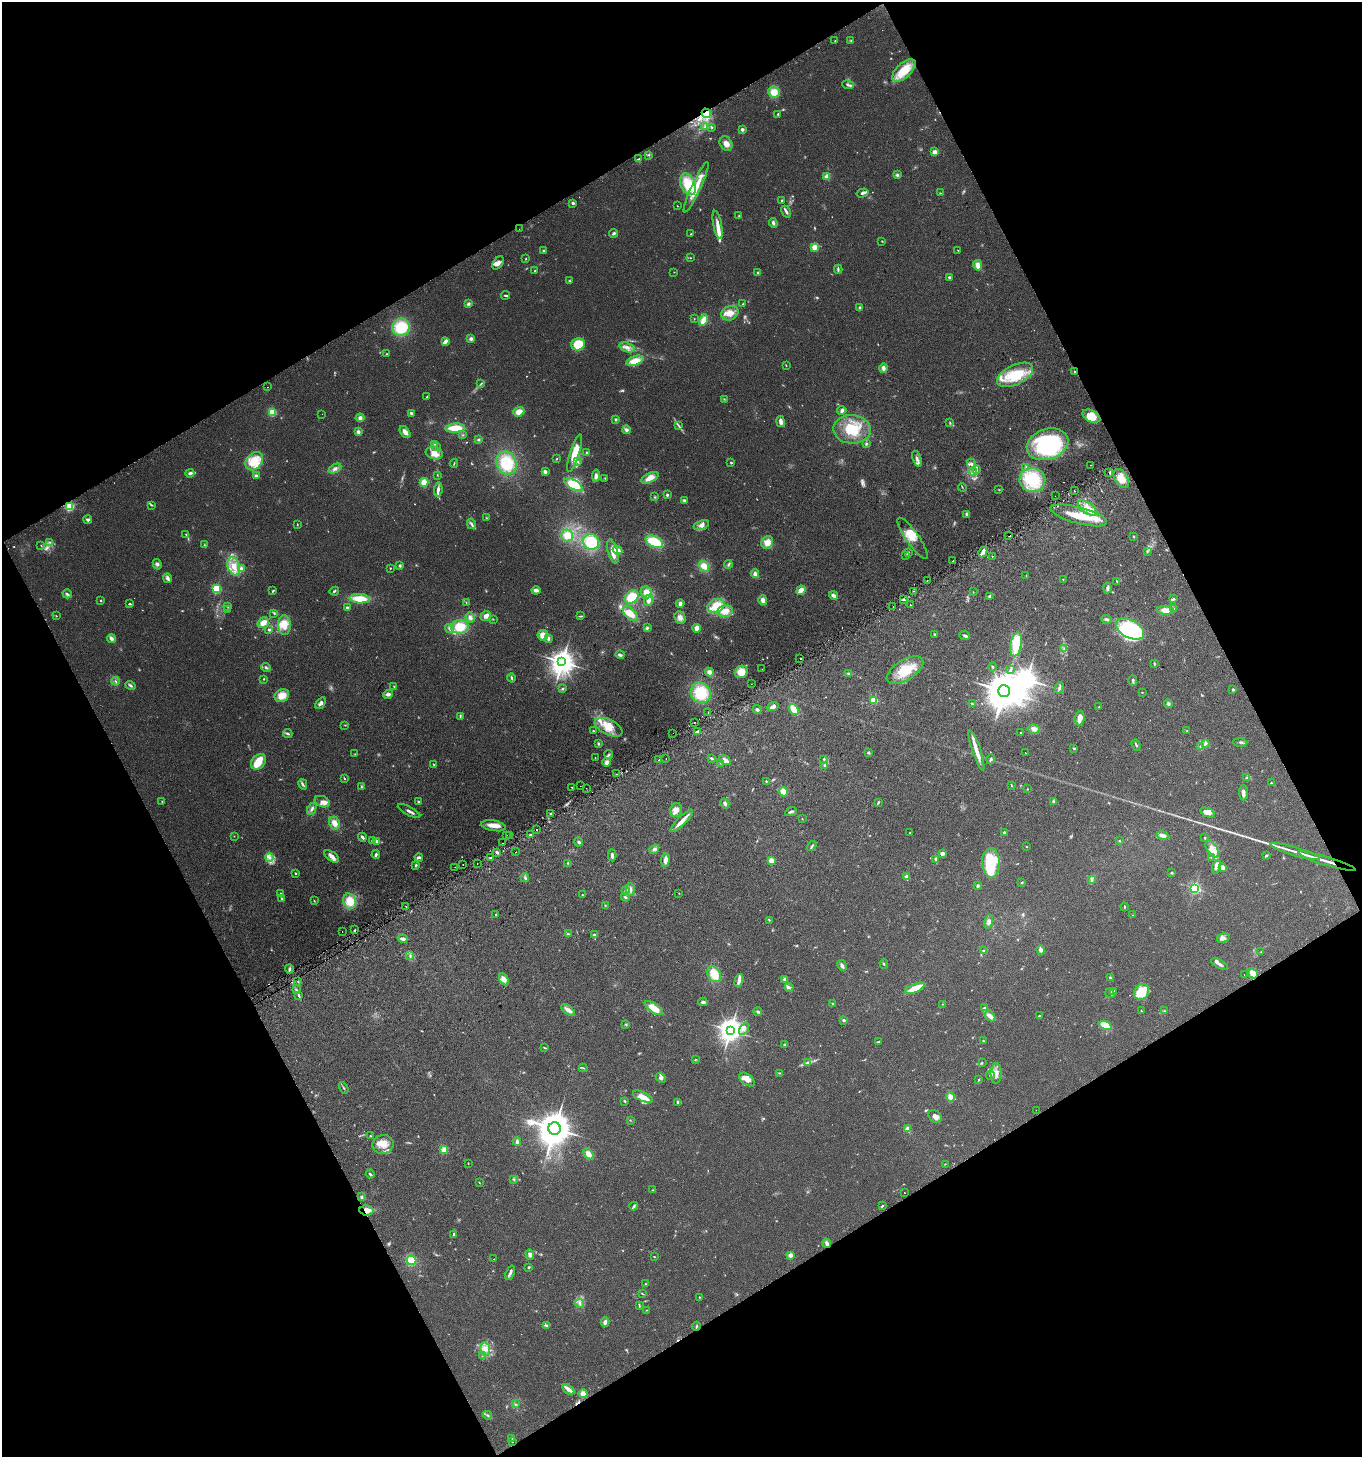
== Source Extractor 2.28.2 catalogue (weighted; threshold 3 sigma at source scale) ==
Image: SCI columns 126-5562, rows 33-5852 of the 5747 x 5880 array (HDU 1 of 3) = the unmasked area's bounding box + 8 px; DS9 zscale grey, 4 x 4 block average (1 PNG px = mean of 4 x 4 image px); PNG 1364 x 1459 px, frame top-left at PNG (2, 2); each listed source drawn as its Kron ellipse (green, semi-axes under 4 px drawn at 4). Shown black and unused: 47% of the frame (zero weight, under 2 of 3 exposures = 2% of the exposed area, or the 3 px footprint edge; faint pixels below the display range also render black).
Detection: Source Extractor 2.28.2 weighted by HDU 2 'WHT'. Background 0.0449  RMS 0.008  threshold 0.036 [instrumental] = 3 sigma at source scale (4.5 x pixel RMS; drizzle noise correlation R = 1.50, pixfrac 1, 0.0396/0.0396 arcsec/px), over >= 5 px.
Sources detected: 740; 24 too faint to see at this stretch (4 x 4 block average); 5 inside a brighter object's white glare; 13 cosmic-ray / hot-pixel residue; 3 long thin detections or spike segments (spike, bleed or trail) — neither listed nor drawn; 13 coinciding with a brighter row at this scale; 72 inside a brighter listed object's ellipse — not listed separately; of the other 610, all 500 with FLUX_AUTO >= 1.98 (the completeness limit of this list) listed and drawn (110 fainter detections not listed), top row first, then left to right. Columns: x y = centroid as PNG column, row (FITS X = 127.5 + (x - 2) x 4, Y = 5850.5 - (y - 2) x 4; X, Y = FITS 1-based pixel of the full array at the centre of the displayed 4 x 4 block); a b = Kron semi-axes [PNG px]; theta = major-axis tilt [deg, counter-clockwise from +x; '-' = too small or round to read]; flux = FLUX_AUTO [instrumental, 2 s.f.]
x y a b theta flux
851 40 2 2 - 3.9
835 41 2 2 - 26
904 70 14 7 42 120
848 85 6 2 -20 8
774 92 6 5 - 58
706 113 5 3 - 24
778 114 3 2 - 4.6
705 127 3 2 - 6.3
712 127 3 2 - 3.2
742 129 3 2 - 14
726 144 7 6 - 32
935 152 4 3 - 27
649 155 2 2 - 4
639 159 2 2 - 3.2
897 175 3 3 - 9.7
827 176 2 2 - 130
688 184 11 7 -66 130
696 187 27 4 65 88
863 193 6 2 17 15
940 193 2 2 - 2.6
782 201 4 2 - 5
573 203 3 2 - 9.3
677 206 2 2 - 2.2
786 212 6 2 -62 12
739 215 3 2 - 3.3
773 223 5 3 - 11
718 225 14 3 -79 38
519 229 2 2 - 5.1
614 233 4 3 - 9.5
691 234 2 2 - 3.2
882 241 2 2 - 3.2
814 247 2 2 - 160
958 250 2 2 - 2.2
544 251 3 2 - 9.4
691 258 2 2 - 2.7
526 259 3 2 - 2.7
498 263 7 4 54 22
978 265 5 4 - 32
838 269 4 2 - 7.1
535 270 2 2 - 2
674 272 2 2 - 2.2
758 273 3 2 - 9.3
949 277 3 2 - 5.9
570 281 2 2 - 3.2
506 295 4 2 - 6.3
468 304 4 3 - 9.3
743 304 2 2 - 2.1
859 308 4 2 - 9.4
730 313 9 7 24 50
694 319 2 2 - 3.1
703 320 6 4 59 51
401 327 9 8 - 170
471 339 3 3 - 14
446 341 4 2 - 20
578 344 7 6 - 140
627 347 8 5 -21 26
387 354 2 2 - 3.7
635 361 9 4 18 62
786 365 2 2 - 2.2
883 368 4 3 - 18
1075 372 2 2 - 10
1015 375 19 9 26 180
481 383 3 2 - 3.9
268 387 2 2 - 5.8
427 397 2 2 - 4.6
724 399 2 2 - 2.6
842 410 4 4 - 13
272 412 2 2 - 300
519 412 5 4 - 43
411 413 3 2 - 8.1
322 414 2 2 - 16
1091 416 9 5 -25 84
360 418 4 4 - 15
615 419 3 2 - 5.4
781 421 5 3 - 23
950 423 3 2 - 3.9
678 425 3 2 - 4
455 428 10 4 4 91
852 429 19 14 -2 140
626 430 4 3 - 13
358 432 3 3 - 18
405 432 7 4 -51 26
463 435 2 2 - 2.5
478 440 3 2 - 4.8
867 443 3 2 - 2.7
435 444 2 2 - 2.9
1048 444 21 15 19 480
437 447 3 2 - 3.6
434 453 9 6 -14 41
575 453 19 5 72 100
587 453 3 2 - 7.6
557 459 3 2 - 3.7
917 459 8 3 -72 14
254 461 10 7 49 93
578 462 3 2 - 4.6
454 463 4 2 - 3.6
506 463 12 9 -69 170
731 463 2 2 - 6.7
971 464 5 3 - 11
1090 465 2 2 - 3.5
1026 467 2 2 - 3.6
335 469 7 4 27 16
976 470 3 2 - 4.6
973 471 4 3 - 12
545 472 3 3 - 14
190 473 4 3 - 12
1109 473 2 2 - 24
256 475 4 3 - 11
437 475 3 2 - 2.3
596 476 6 3 85 14
605 478 2 2 - 2.5
650 478 9 4 26 44
1121 478 10 6 -58 64
1032 480 13 12 - 200
424 482 4 4 - 56
574 485 10 4 -30 120
962 487 4 2 - 3.2
438 490 7 2 83 27
999 490 2 2 - 2
1075 491 2 2 - 4.7
667 495 2 2 - 19
1055 496 2 2 - 3.1
655 497 2 2 - 4
684 500 3 2 - 8
151 505 3 2 - 5.6
69 506 2 2 - 510
1087 508 11 5 -34 50
967 514 3 2 - 10
1079 515 29 8 -15 140
486 518 3 2 - 2.5
88 520 4 3 - 11
297 524 2 2 - 2.8
471 524 5 2 - 11
701 525 8 4 20 21
186 534 3 2 - 3.1
567 536 6 6 - 54
1009 536 2 2 - 9.1
1133 536 2 2 - 8.9
913 538 24 6 -55 58
49 542 3 2 - 4.3
591 542 8 7 - 150
654 542 9 5 -26 160
767 542 6 5 - 43
41 545 2 2 - 2.2
204 545 2 2 - 2.7
617 550 5 3 - 33
613 551 12 5 -74 42
908 552 3 2 - 4.3
983 552 5 4 - 18
1147 552 2 2 - 2.4
906 555 2 2 - 5.1
992 556 2 2 - 14
953 561 2 2 - 9
157 564 5 4 - 12
728 565 4 2 - 5.9
234 566 9 6 -71 61
400 566 3 3 - 6.3
704 566 6 4 -51 52
390 568 2 2 - 3.3
241 569 2 2 - 67
755 574 4 4 - 17
1026 576 2 2 - 2.1
168 578 5 3 - 18
1063 579 2 2 - 3
927 581 2 2 - 5.3
1116 581 2 2 - 4.8
1107 588 5 3 - 12
216 589 2 2 - 430
536 590 4 3 - 21
801 590 5 3 - 43
273 591 3 2 - 5.2
334 591 5 2 - 6.3
913 591 2 2 - 4.1
646 592 6 5 - 44
973 592 2 2 - 2.3
67 594 5 2 - 11
833 595 4 2 - 19
632 597 7 6 - 100
990 597 4 3 - 15
360 599 10 4 -3 94
1173 599 3 2 - 5
649 600 6 4 67 21
763 600 5 3 - 21
903 600 3 2 - 5.7
101 601 2 2 - 11
466 602 2 2 - 2.2
130 604 3 2 - 6
680 604 4 3 - 14
910 605 2 2 - 5.7
228 606 3 2 - 4.1
716 606 9 7 23 140
893 607 2 2 - 6.7
347 608 2 2 - 30
1173 609 3 3 - 11
228 610 2 2 - 2.7
1165 610 8 4 -5 47
725 611 8 6 8 54
274 613 4 2 - 5
630 613 9 5 -48 77
56 616 2 2 - 2.3
486 616 5 4 - 26
581 616 4 2 - 4.5
470 617 5 4 - 14
680 618 6 5 - 25
493 619 2 2 - 2.9
1107 619 5 3 - 9.9
263 623 6 5 - 38
284 625 10 6 -89 76
460 627 9 7 3 99
449 628 5 2 - 11
647 628 3 3 - 7.7
696 628 4 3 - 23
1130 629 15 9 -29 610
269 630 3 2 - 6.1
935 634 3 2 - 4.1
543 635 5 5 - 45
965 636 5 2 - 11
111 638 4 3 - 16
548 639 4 3 - 11
1016 644 12 5 81 130
1064 649 2 2 - 4.5
620 655 4 2 - 11
800 658 2 2 - 21
562 662 4 4 - 4300
1154 664 3 2 - 3.9
266 667 5 2 - 6.8
992 667 4 2 - 3.9
762 669 2 2 - 3.6
905 670 21 10 32 140
1010 670 4 2 - 5.5
709 672 4 4 - 22
741 672 7 6 - 64
848 673 3 2 - 4.6
512 678 4 2 - 7
263 679 3 2 - 3.2
1133 680 5 2 - 9.4
116 681 4 2 - 5.5
751 684 2 2 - 6.6
131 686 5 2 - 10
394 686 2 2 - 3.1
1059 688 6 2 69 8.9
562 689 3 2 - 5
1233 690 4 2 - 6.9
1004 691 6 6 - 12000
1142 692 2 2 - 2.1
701 693 11 9 -49 170
388 694 5 4 - 14
282 695 7 6 - 55
874 700 2 2 - 250
320 703 7 3 53 18
972 704 3 2 - 3.5
1168 704 4 3 - 9.4
773 707 6 4 22 17
1099 707 2 2 - 2.9
757 709 4 3 - 9.8
794 709 6 3 -52 58
708 712 2 2 - 17
460 716 4 2 - 4.7
1079 718 7 5 84 31
694 722 2 2 - 3.7
345 725 2 2 - 3
609 727 15 7 -25 74
1034 729 6 4 -13 23
593 731 3 2 - 3
697 731 3 3 - 7.6
1187 731 2 2 - 4.6
1021 732 2 2 - 17
288 733 5 3 - 8.1
673 733 2 2 - 4.6
1240 742 7 2 -1 8.8
1205 743 3 3 - 7.8
598 744 3 2 - 5.2
1136 745 6 2 -70 7.1
1200 746 3 2 - 3.9
1074 748 3 2 - 5.8
977 750 21 3 -72 62
869 753 3 3 - 5.9
1025 753 2 2 - 3.8
355 754 3 2 - 2.1
609 754 4 2 - 6.8
595 758 2 2 - 16
711 758 4 3 - 7
666 759 2 2 - 3.4
824 759 3 2 - 5.1
991 759 5 2 - 8
659 760 2 2 - 6.8
725 760 6 3 -31 35
259 762 9 6 48 76
607 762 4 3 - 19
721 763 2 2 - 3.4
433 764 2 2 - 3
825 765 3 2 - 4.8
616 774 2 2 - 39
344 778 4 2 - 3.9
1247 778 3 2 - 4.9
766 781 2 2 - 4
1271 783 2 2 - 6.1
303 784 5 2 - 8.9
580 786 2 2 - 5
1011 786 3 2 - 2.2
361 787 3 3 - 5.5
572 787 2 2 - 68
586 788 2 2 - 9.4
1027 789 2 2 - 2.5
784 792 5 4 - 50
1243 793 7 2 -89 23
162 801 3 2 - 2.6
1053 801 2 2 - 2.9
322 802 8 5 -24 24
418 802 2 2 - 6
878 802 4 2 - 4.3
725 803 5 3 - 11
312 809 6 3 63 12
676 810 7 6 - 31
409 811 12 2 -27 16
791 812 6 2 24 9.5
1208 813 7 4 -24 32
551 814 3 3 - 8.5
802 819 2 2 - 3.7
682 821 15 3 45 36
335 823 7 5 -63 39
494 826 12 5 -10 44
536 829 2 2 - 9.3
1004 832 2 2 - 25
910 833 2 2 - 2.7
506 835 2 2 - 7.7
510 835 2 2 - 4.5
530 835 4 2 - 6.1
1163 835 6 3 -13 21
234 836 2 2 - 2.6
362 837 4 2 - 14
1205 838 2 2 - 4.8
372 841 4 2 - 4.3
376 841 2 2 - 66
1119 841 2 2 - 2.8
579 842 4 3 - 8.2
502 843 2 2 - 10
812 846 5 2 - 7.2
1026 847 2 2 - 2.2
654 849 5 4 - 13
1212 849 10 5 -58 37
1295 851 26 2 -16 39
497 852 4 2 - 12
516 852 2 2 - 3.7
942 853 4 3 - 14
376 855 4 2 - 10
612 855 6 2 -87 12
1266 855 4 2 - 5.3
332 856 8 4 -34 26
269 857 4 3 - 14
419 857 4 2 - 13
491 857 2 2 - 19
1211 857 2 2 - 2.2
936 859 3 2 - 5.1
665 860 6 3 85 26
772 861 4 4 - 29
1327 861 30 2 -17 40
568 863 3 2 - 4.3
991 863 15 9 -87 240
463 864 2 2 - 5.9
477 864 2 2 - 3.3
416 865 4 2 - 6.1
455 867 2 2 - 2.7
1216 867 7 3 72 13
1222 868 3 3 - 28
295 873 2 2 - 6.4
1172 873 3 2 - 4
906 877 2 2 - 64
525 878 4 3 - 9.3
1091 879 4 3 - 9.5
1022 882 3 2 - 3.8
977 885 4 3 - 6.7
1195 888 2 2 - 780
630 889 6 3 -86 14
626 891 4 3 - 14
679 893 2 2 - 2.2
281 894 2 2 - 4.8
582 895 2 2 - 3.6
625 897 4 2 - 7.2
282 899 2 2 - 4.3
314 901 2 2 - 3.1
350 901 8 6 -69 86
605 905 2 2 - 3.3
406 906 2 2 - 3.1
1124 907 4 2 - 4.1
496 915 2 2 - 18
1133 915 2 2 - 2
769 920 3 2 - 3.1
989 922 7 4 75 19
355 930 3 2 - 3.4
342 932 2 2 - 2.6
568 934 3 2 - 5.1
595 935 3 2 - 7.1
1223 938 6 4 15 18
403 939 5 3 - 17
1041 950 4 2 - 24
984 951 3 3 - 6.6
1261 952 2 2 - 2.1
410 956 3 2 - 2.7
884 964 5 2 - 3.7
1219 964 9 2 -28 15
842 965 6 3 -59 15
289 969 4 2 - 11
1253 973 6 3 -42 48
714 974 8 6 -57 81
1244 974 2 2 - 2.2
1110 978 3 2 - 3.8
504 979 6 4 -59 30
785 979 4 3 - 13
739 981 6 4 70 18
298 982 2 2 - 4.5
789 987 4 3 - 8.7
915 988 10 3 24 93
296 990 3 2 - 4.7
1113 991 3 2 - 5.7
1142 992 8 7 - 140
1110 993 5 2 - 4.9
299 996 3 2 - 6.4
703 1002 4 3 - 12
832 1004 3 2 - 4.2
942 1004 2 2 - 2
654 1008 10 5 -33 64
984 1008 4 2 - 5.1
568 1010 8 3 -37 31
1141 1011 3 2 - 3.2
1164 1011 3 2 - 4.1
758 1012 4 2 - 6.9
990 1016 6 3 -42 28
1039 1016 3 2 - 3.4
844 1020 3 3 - 7.1
626 1024 3 2 - 3.6
1105 1025 6 4 -23 72
744 1029 6 4 57 18
730 1030 4 4 - 3900
983 1041 2 2 - 6.4
879 1042 3 2 - 5
784 1045 3 2 - 5.4
544 1048 4 2 - 4.1
695 1060 2 2 - 3.3
807 1063 4 3 - 7
982 1063 3 2 - 3.1
583 1068 4 2 - 4.3
780 1073 2 2 - 2.7
996 1073 10 5 88 34
990 1075 5 2 - 6.3
661 1078 5 4 - 14
979 1079 2 2 - 3
747 1080 9 5 -39 37
344 1088 6 2 -58 5.9
643 1097 11 4 -25 44
950 1097 5 4 - 26
625 1101 3 2 - 5.7
678 1102 3 3 - 10
1036 1110 2 2 - 8.1
935 1117 7 5 -41 23
630 1120 2 2 - 2.5
554 1129 6 6 - 11000
907 1129 2 2 - 97
370 1136 3 2 - 4.3
517 1142 4 2 - 16
383 1144 11 9 14 61
444 1150 2 2 - 200
589 1154 6 4 -60 23
468 1163 2 2 - 2.3
945 1164 2 2 - 2
370 1174 4 2 - 7.9
514 1179 2 2 - 4.1
479 1183 2 2 - 2.2
653 1190 2 2 - 2.2
904 1193 2 2 - 4.3
361 1197 2 2 - 28
634 1206 4 3 - 7.6
883 1206 2 2 - 3
367 1210 7 5 -6 42
454 1235 3 2 - 5.3
827 1243 4 3 - 14
530 1254 5 4 - 20
790 1255 2 2 - 83
654 1257 3 2 - 3.1
494 1259 2 2 - 5
411 1260 5 4 - 120
529 1267 2 2 - 6
510 1273 7 3 68 12
646 1284 4 2 - 3.5
642 1294 3 2 - 3.3
699 1297 2 2 - 5.7
580 1304 5 2 - 6.3
639 1306 3 2 - 3.8
646 1310 2 2 - 2.4
605 1322 5 3 - 16
546 1325 4 2 - 8.9
696 1326 4 2 - 5.4
485 1349 6 5 - 28
482 1356 2 2 - 2
568 1389 6 2 -37 41
583 1394 4 4 - 19
515 1404 2 2 - 2
487 1415 4 2 - 7.9
512 1438 2 2 - 3
512 1441 2 2 - 3.2
Overlapping masked pixels (flux is a lower limit): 8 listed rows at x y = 706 113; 1075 372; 69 506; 1327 861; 355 930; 289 969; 1253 973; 367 1210
Diffuse or blended objects may show on this block-average render without a row.